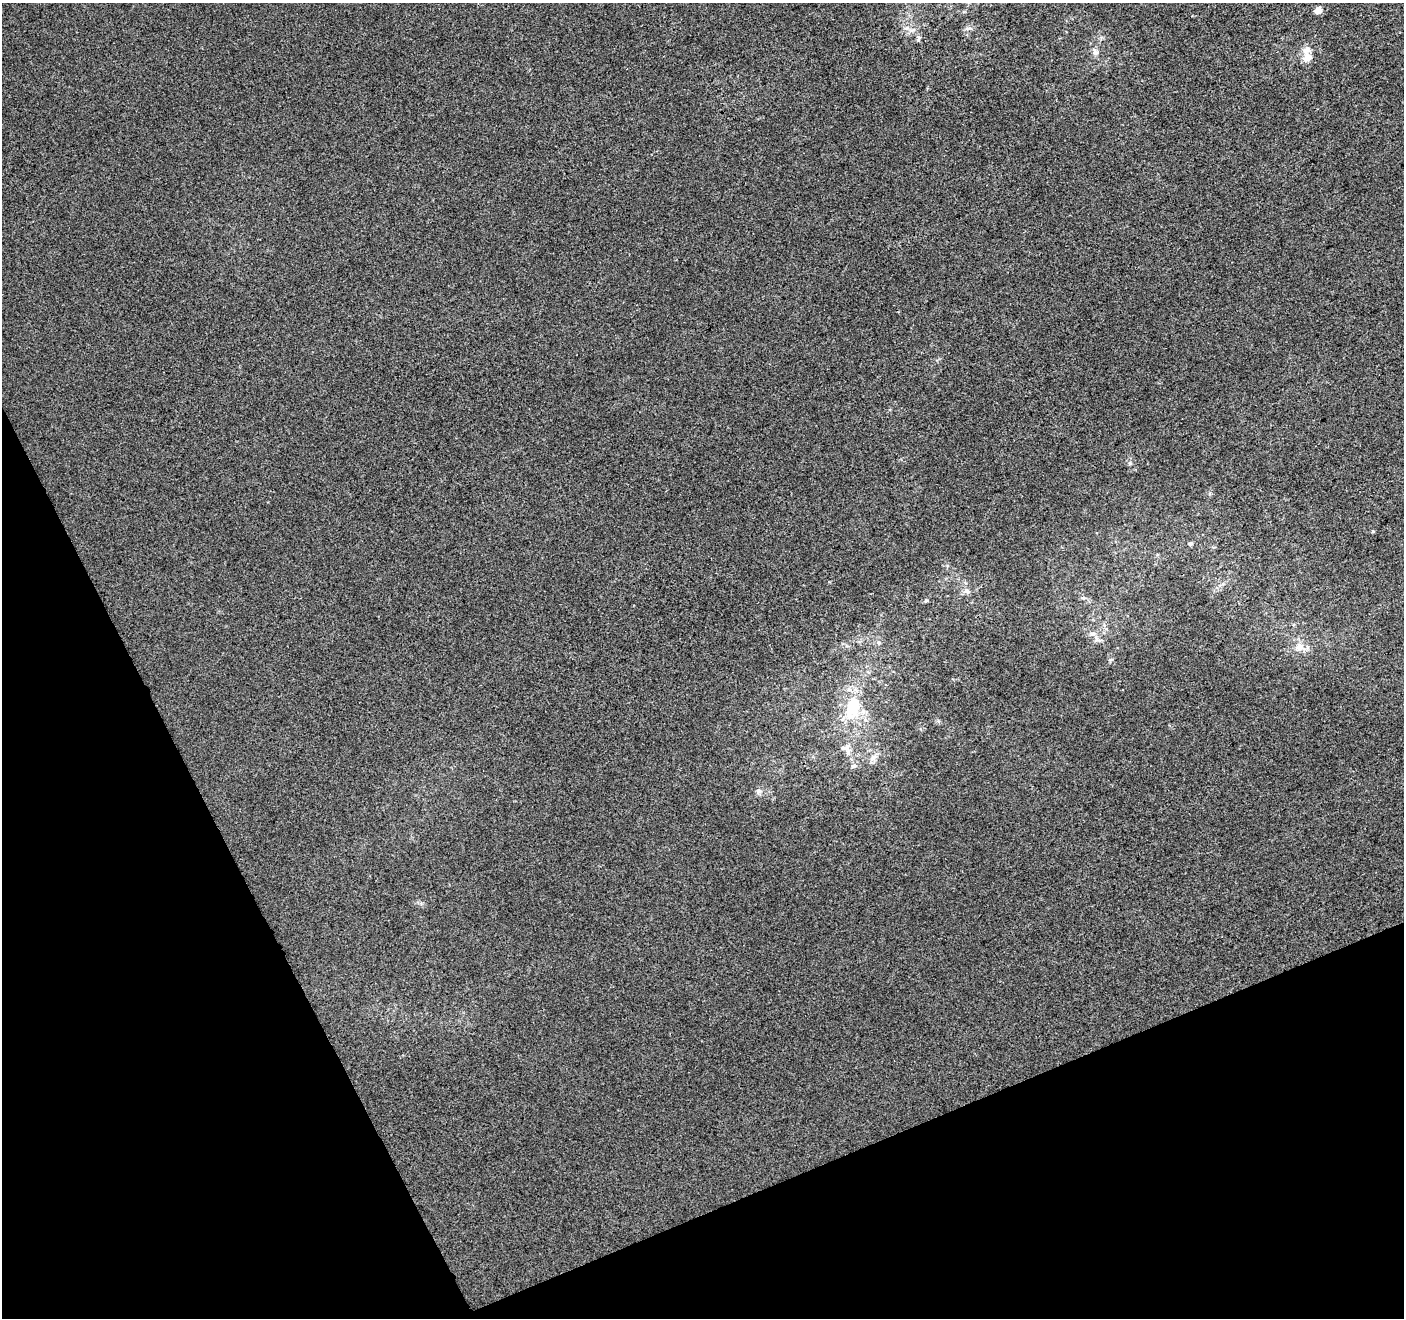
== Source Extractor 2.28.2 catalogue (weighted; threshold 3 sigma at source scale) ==
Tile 14 of 4 x 4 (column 2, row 4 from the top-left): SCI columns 1459-2860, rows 172-1487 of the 5718 x 5551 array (HDU 1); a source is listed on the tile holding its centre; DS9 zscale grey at full resolution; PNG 1406 x 1320 px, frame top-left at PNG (2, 3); no overlay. Shown black and unused: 22% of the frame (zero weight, under 3 of 4 exposures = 5% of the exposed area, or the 3 px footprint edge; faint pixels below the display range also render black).
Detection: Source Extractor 2.28.2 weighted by HDU 2 'WHT'; one run over the whole footprint, this tile lists its part. Background -5.36e-04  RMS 0.0047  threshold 0.021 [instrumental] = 3 sigma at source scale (4.5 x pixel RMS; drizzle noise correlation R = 1.50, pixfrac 1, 0.0396/0.0396 arcsec/px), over >= 5 px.
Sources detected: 21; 1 inside a brighter object's white glare — not listed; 2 inside a brighter listed object's ellipse — not listed separately; the other 18 listed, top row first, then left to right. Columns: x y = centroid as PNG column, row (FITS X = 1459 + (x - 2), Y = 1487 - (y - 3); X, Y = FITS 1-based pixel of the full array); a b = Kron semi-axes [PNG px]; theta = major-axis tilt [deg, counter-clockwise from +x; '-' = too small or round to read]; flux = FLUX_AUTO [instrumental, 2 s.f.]
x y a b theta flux
1318 10 5 4 - 7.1
907 28 8 6 20 1.6
968 28 9 6 7 1.5
919 38 9 5 79 1.1
1095 52 10 7 -68 1.9
1308 58 12 11 - 4.1
1190 543 5 5 - 0.79
966 591 8 7 - 1.7
1083 598 6 4 0 0.77
926 601 5 4 - 0.93
1093 634 9 4 0 1.4
878 642 6 4 -18 0.7
1299 647 12 10 27 3.9
852 709 27 20 71 18
845 747 16 7 20 2.4
873 758 11 6 52 2.2
853 766 9 6 8 1.5
758 791 7 7 - 1.7
Unlisted compact peaks at least as high as the median listed source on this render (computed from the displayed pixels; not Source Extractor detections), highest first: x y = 1373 531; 1130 463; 1110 660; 1101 38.